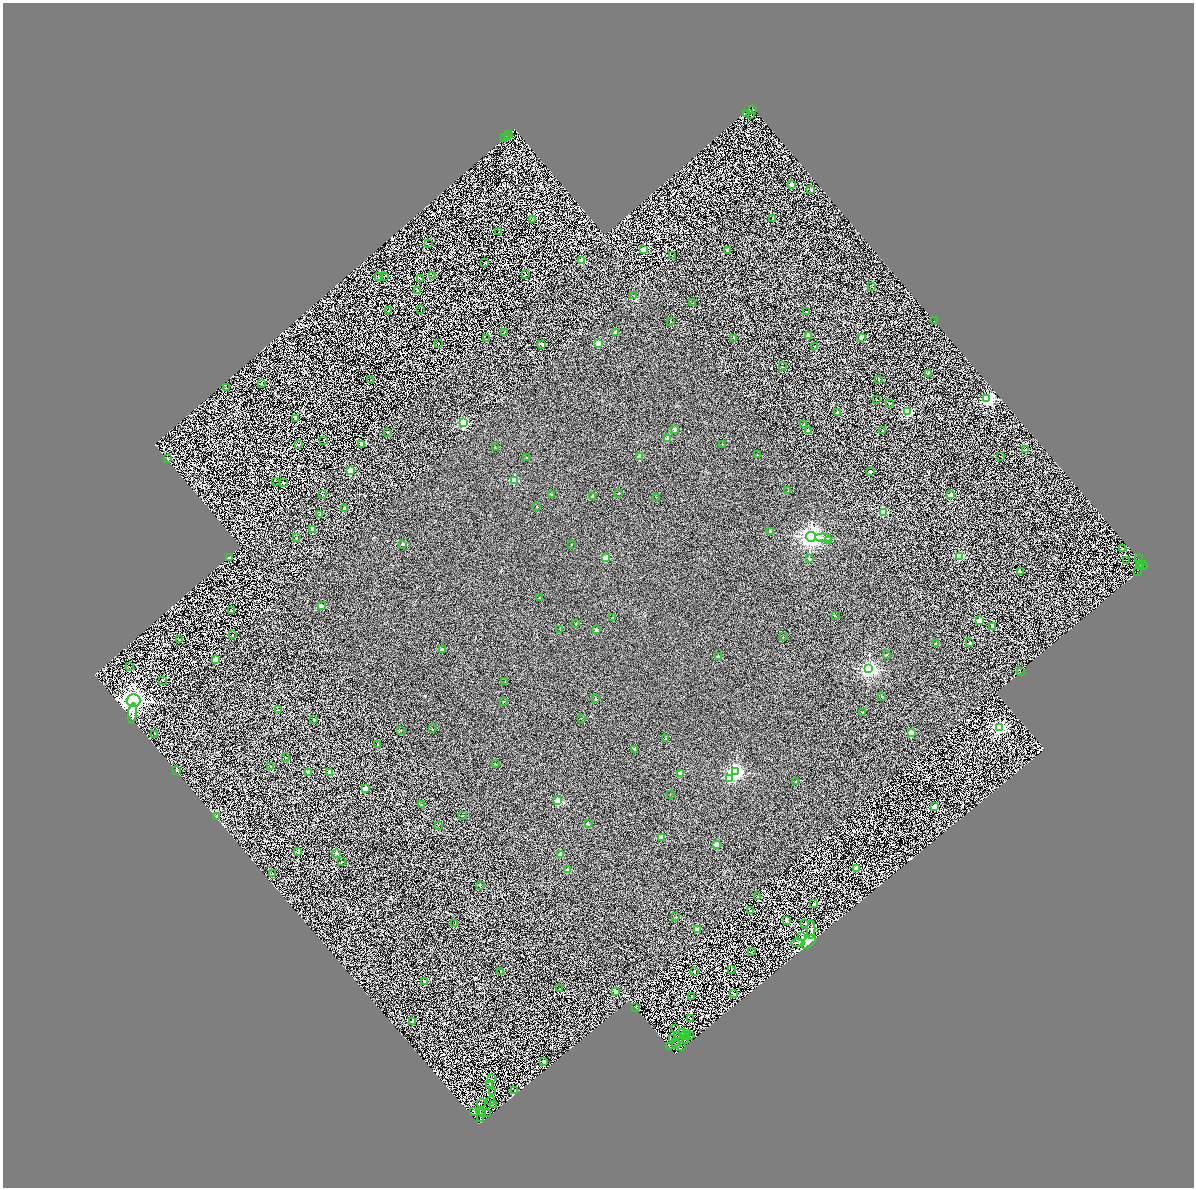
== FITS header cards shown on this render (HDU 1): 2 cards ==
NAXIS1  =                 2383
NAXIS2  =                 2371

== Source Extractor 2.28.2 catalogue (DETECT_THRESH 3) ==
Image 2383 x 2371 px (HDU 1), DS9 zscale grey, zoomed out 1/2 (1 PNG px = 2 x 2 image px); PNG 1196 x 1190 px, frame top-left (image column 2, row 2370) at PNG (3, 3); each listed source drawn as its Kron ellipse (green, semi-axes under 4 px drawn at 4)
Background 0.849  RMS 2.5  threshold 7.64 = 3 sigma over >= 5 px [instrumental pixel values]
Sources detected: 317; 90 cannot appear on this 1/2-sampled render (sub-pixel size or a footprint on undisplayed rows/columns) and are neither listed nor drawn; the other 227 listed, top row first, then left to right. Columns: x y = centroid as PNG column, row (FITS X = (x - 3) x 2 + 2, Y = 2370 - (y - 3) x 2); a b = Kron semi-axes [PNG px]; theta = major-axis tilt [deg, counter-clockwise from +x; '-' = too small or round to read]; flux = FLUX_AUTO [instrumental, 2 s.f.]
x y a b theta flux
752 110 2 1 - 6700
746 114 3 2 - 1900
751 115 2 2 - 910
509 135 2 1 - 440
508 137 3 1 - 820
505 138 2 1 - 350
791 184 2 2 - 6100
810 189 2 2 - 940
772 218 2 2 - 240
532 219 3 2 - 270
499 232 2 2 - 850
428 243 2 1 - 290
644 250 3 3 - 22000
727 250 2 2 - 2200
672 256 2 1 - 190
582 260 2 2 - 7900
485 263 2 2 - 420
526 274 2 2 - 180
385 276 2 1 - 190
432 276 2 1 - 110
378 277 2 2 - 1600
420 278 2 2 - 350
872 287 2 1 - 100
418 291 2 2 - 480
633 295 2 1 - 120
693 303 2 2 - 150
421 309 2 2 - 210
388 311 2 1 - 340
806 311 2 2 - 460
671 321 2 2 - 190
934 321 2 1 - 360
504 332 2 2 - 270
615 333 2 2 - 2400
808 336 2 2 - 2700
861 337 2 2 - 2900
734 338 2 1 - 430
486 339 2 1 - 120
438 343 2 2 - 970
598 343 2 2 - 9600
542 344 2 2 - 1900
815 346 2 2 - 900
782 367 2 1 - 280
928 373 2 2 - 840
879 379 2 1 - 360
371 380 2 1 - 310
261 383 2 2 - 2600
226 388 2 2 - 2200
987 399 4 4 - 92000
877 400 2 1 - 220
890 403 2 1 - 160
907 412 3 3 - 53000
838 413 2 2 - 2900
296 418 2 2 - 3100
463 423 3 3 - 58000
803 425 2 2 - 680
675 429 2 2 - 1400
808 431 2 2 - 2400
883 431 2 2 - 2100
388 432 2 2 - 760
668 439 2 2 - 4500
323 440 2 1 - 180
362 444 2 2 - 4000
722 444 2 2 - 180
298 445 2 2 - 930
495 447 2 1 - 330
1026 450 2 2 - 1400
757 455 2 2 - 160
1001 456 2 1 - 220
640 457 2 2 - 6900
527 458 2 1 - 120
168 459 2 2 - 910
350 471 2 2 - 13000
871 471 2 2 - 690
514 480 3 2 - 18000
275 481 2 1 - 320
283 482 2 2 - 3100
788 490 2 2 - 210
619 493 2 2 - 380
322 494 2 2 - 300
950 494 2 2 - 5100
552 495 2 2 - 790
592 497 2 2 - 960
656 498 4 2 - 330
536 506 2 2 - 540
344 508 2 2 - 3100
883 512 3 3 - 27000
320 514 2 2 - 510
312 529 2 2 - 4000
770 531 2 2 - 880
811 537 5 5 - 220000
296 538 2 2 - 1200
823 538 8 3 -6 970
829 540 2 2 - 940
403 544 2 2 - 2200
572 545 2 1 - 280
1122 548 2 2 - 220
960 556 3 3 - 28000
230 558 3 2 - 1200
606 558 2 2 - 8500
809 558 2 2 - 1200
1138 559 2 1 - 2500
1127 560 3 1 - 220
1140 564 2 1 - 2800
1142 564 3 1 - 310
1143 565 2 1 - 940
1140 567 2 1 - 3000
1020 571 2 2 - 1200
1138 572 2 1 - 410
539 598 2 2 - 550
321 606 2 2 - 3700
231 610 2 2 - 550
835 616 2 1 - 250
612 617 2 1 - 250
979 621 2 2 - 10000
576 624 2 2 - 840
993 627 2 2 - 2400
559 629 2 1 - 150
596 630 2 2 - 2100
233 635 2 2 - 180
783 637 2 1 - 340
179 640 2 2 - 400
936 643 2 2 - 800
970 643 2 2 - 2400
442 650 2 2 - 2600
886 654 2 2 - 220
718 657 2 2 - 2000
216 659 2 2 - 8000
129 667 2 1 - 260
868 669 4 4 - 130000
1020 672 2 1 - 800
163 680 3 2 - 180
505 681 2 2 - 160
881 697 2 2 - 280
596 699 2 2 - 900
133 700 7 6 - 330000
503 702 2 2 - 800
279 710 2 2 - 280
863 712 2 2 - 610
132 713 10 4 84 1800
581 718 2 1 - 340
314 720 2 2 - 900
999 728 4 4 - 120000
432 729 2 2 - 310
401 730 2 2 - 630
911 733 2 2 - 8400
154 734 2 1 - 120
665 739 2 2 - 1400
378 745 2 2 - 630
634 749 3 2 - 720
285 758 2 2 - 230
495 764 2 1 - 300
271 766 2 2 - 370
176 771 2 2 - 1700
308 772 2 2 - 3400
330 772 2 2 - 7200
736 772 4 4 - 110000
680 773 2 2 - 6300
729 778 3 3 - 22000
796 781 2 1 - 330
366 788 2 2 - 5800
670 794 2 2 - 180
558 801 3 2 - 20000
421 805 2 2 - 310
935 807 2 2 - 11000
463 816 2 2 - 530
217 817 2 2 - 1900
588 824 2 2 - 1400
438 825 2 1 - 270
662 837 2 2 - 3700
717 844 2 2 - 4800
298 852 2 2 - 2900
336 853 2 2 - 2400
560 854 2 2 - 3100
342 861 2 2 - 1300
856 868 2 2 - 9500
567 870 2 2 - 2400
272 874 2 2 - 780
480 885 2 2 - 280
758 896 2 1 - 160
814 904 2 2 - 1800
750 911 2 2 - 470
676 917 2 2 - 740
786 920 2 2 - 2200
805 923 2 1 - 850
455 924 2 2 - 180
698 929 2 2 - 3600
811 930 9 3 87 880
802 937 3 2 - 600
809 942 9 5 40 26000
798 943 6 2 -1 640
751 952 2 2 - 210
731 969 2 2 - 670
694 971 2 2 - 570
501 972 2 1 - 260
424 982 2 2 - 730
559 988 2 2 - 410
616 991 2 2 - 5300
733 993 3 2 - 210
692 997 2 2 - 380
636 1007 2 1 - 210
691 1018 2 1 - 180
413 1022 2 2 - 3200
675 1029 2 1 - 160
682 1033 2 1 - 170
688 1033 2 1 - 230
678 1035 3 1 - 170
684 1036 3 1 - 240
689 1036 3 1 - 200
672 1038 2 2 - 200
686 1040 3 1 - 150
676 1042 2 1 - 190
676 1045 2 1 - 180
670 1047 2 1 - 190
682 1047 2 1 - 150
543 1061 2 2 - 3600
491 1079 2 1 - 130
490 1084 2 1 - 150
515 1090 2 2 - 580
492 1092 2 1 - 150
491 1101 4 3 - 180
481 1103 5 1 - 250
493 1104 2 1 - 190
474 1112 2 1 - 230
481 1112 5 2 - 36
483 1113 2 1 - 140
487 1113 3 1 - 130
480 1118 2 1 - 100
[90 sub-pixel or undisplayed-footprint detections neither listed nor drawn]